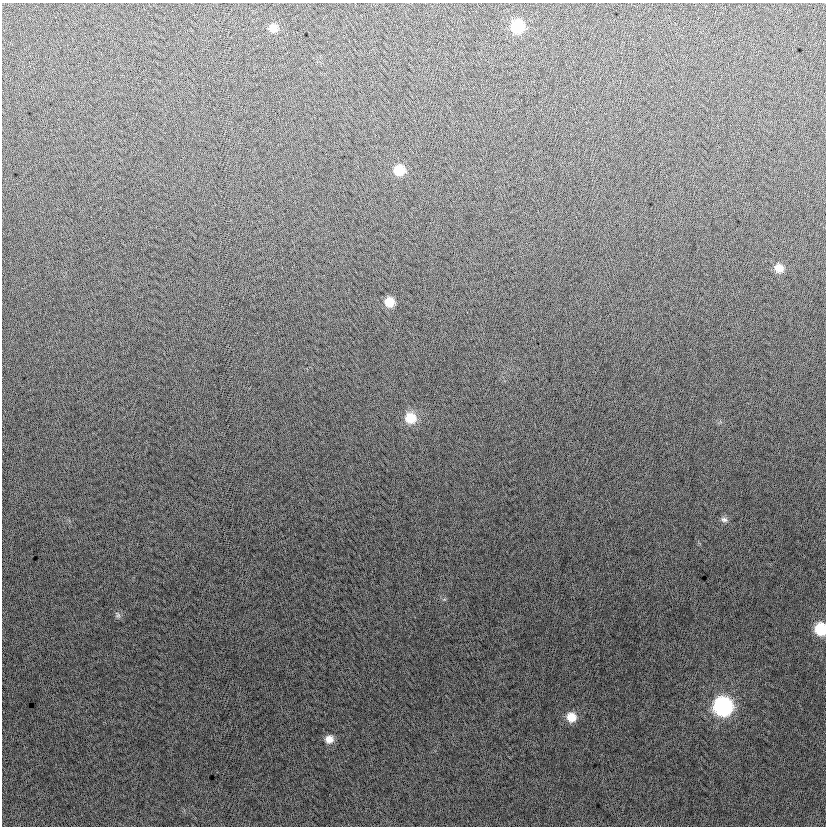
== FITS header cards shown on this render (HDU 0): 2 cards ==
NAXIS1  =                  824
NAXIS2  =                  824

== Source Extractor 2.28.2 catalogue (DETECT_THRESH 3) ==
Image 824 x 824 px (HDU 0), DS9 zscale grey, 1 PNG px = 1 image px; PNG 828 x 828 px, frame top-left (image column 1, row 824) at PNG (2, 3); no overlay
Background 2.22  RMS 13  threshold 38.4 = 3 sigma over >= 5 px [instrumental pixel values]
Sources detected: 12; all 12 listed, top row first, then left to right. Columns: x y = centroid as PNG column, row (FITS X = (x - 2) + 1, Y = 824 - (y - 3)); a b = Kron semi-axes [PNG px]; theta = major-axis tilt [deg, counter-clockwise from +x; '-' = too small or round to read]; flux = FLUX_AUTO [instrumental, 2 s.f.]
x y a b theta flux
517 26 10 10 - 39000
273 28 10 9 - 7900
399 170 10 10 - 17000
779 268 10 9 - 8400
389 302 9 9 - 13000
410 418 13 12 - 17000
724 519 9 7 -22 3100
118 615 11 7 -68 2600
820 629 10 9 - 33000
723 706 11 11 - 180000
571 717 11 10 - 13000
329 739 10 9 - 7300
At the frame edge (FLAGS 8, measured only in part): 1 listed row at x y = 820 629